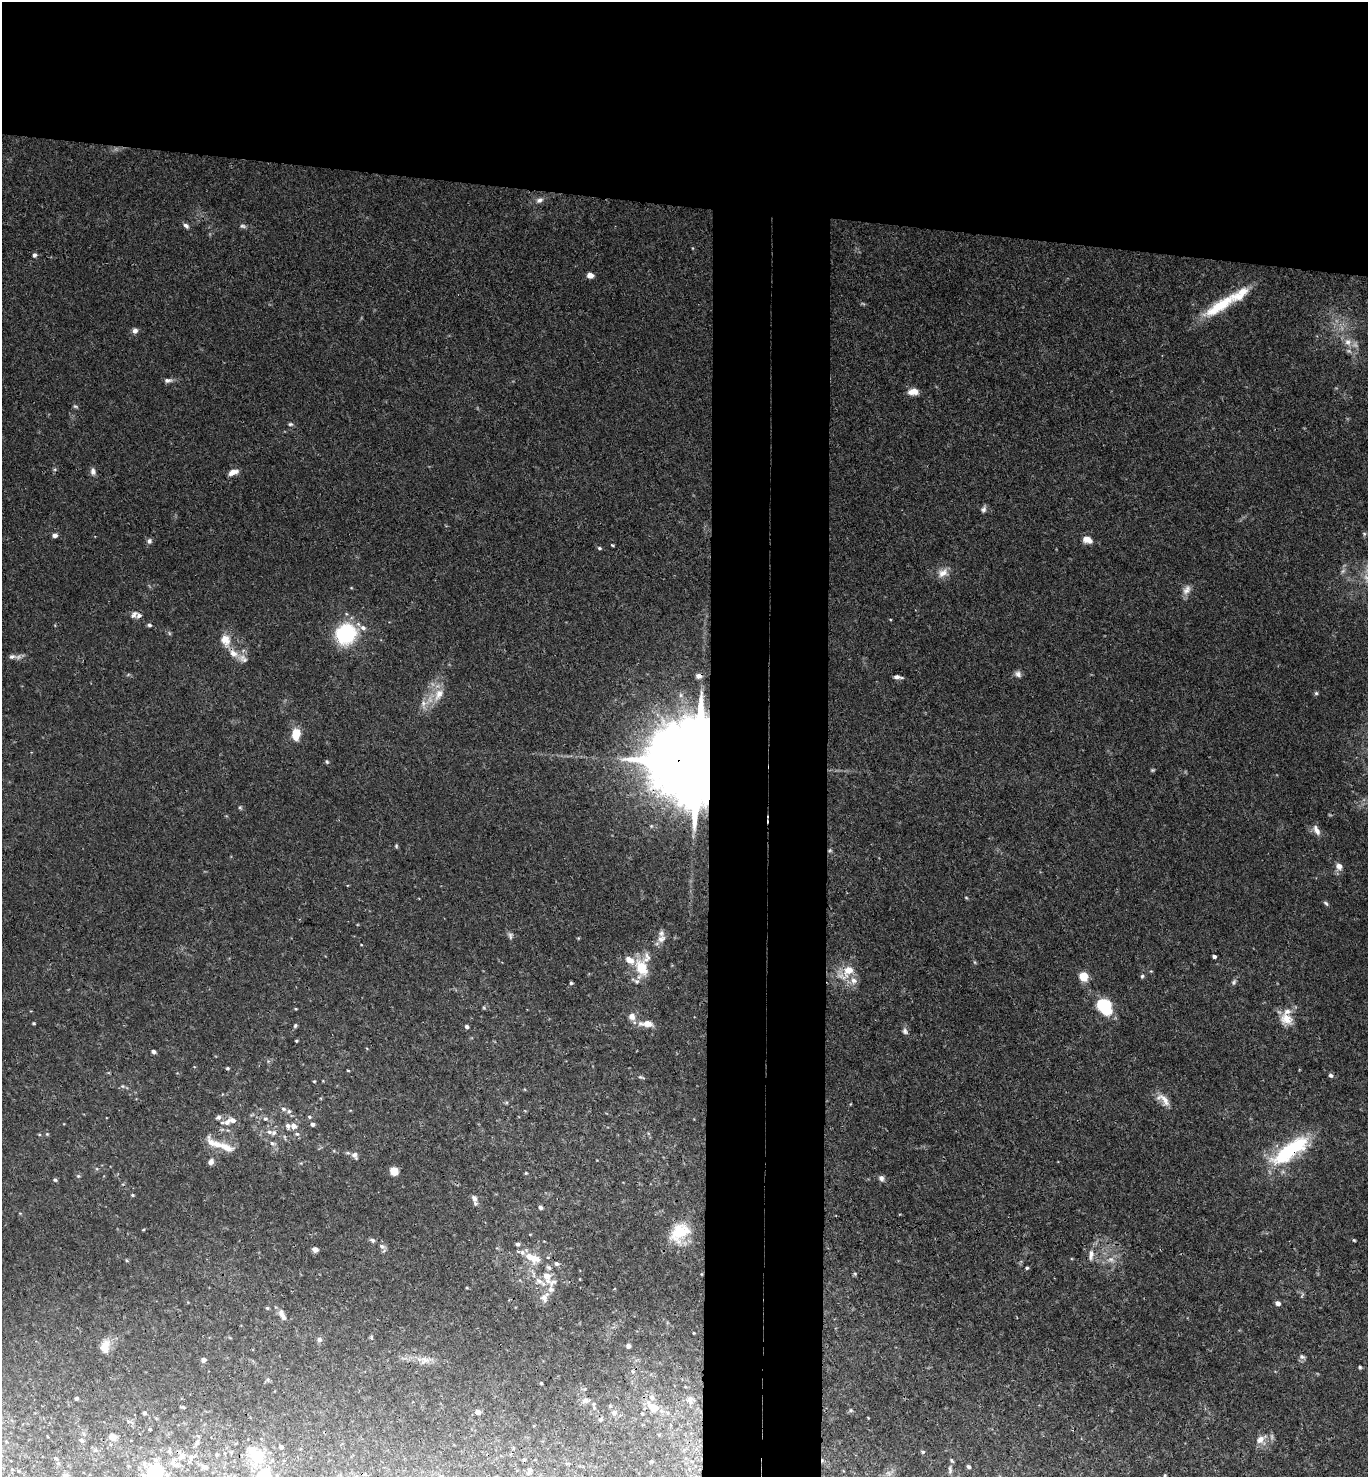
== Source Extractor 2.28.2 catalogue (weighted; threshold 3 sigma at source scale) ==
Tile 2 of 3 x 3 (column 2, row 1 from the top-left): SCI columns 1527-2892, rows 2961-4435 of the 4516 x 4442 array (HDU 1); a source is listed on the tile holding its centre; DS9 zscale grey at full resolution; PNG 1370 x 1479 px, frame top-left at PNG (2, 2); no overlay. Shown black and unused: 21% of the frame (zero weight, under 3 of 4 exposures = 6% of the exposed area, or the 3 px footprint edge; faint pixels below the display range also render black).
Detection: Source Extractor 2.28.2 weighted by HDU 2 'WHT'; one run over the whole footprint, this tile lists its part. Background 0.0367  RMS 0.0029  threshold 0.0132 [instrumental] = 3 sigma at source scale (4.5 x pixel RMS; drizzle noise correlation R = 1.50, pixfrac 1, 0.05/0.05 arcsec/px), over >= 5 px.
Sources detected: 196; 3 too faint to see at this stretch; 1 cosmic-ray / hot-pixel residue — not listed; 22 inside a brighter listed object's ellipse — not listed separately; the other 170 listed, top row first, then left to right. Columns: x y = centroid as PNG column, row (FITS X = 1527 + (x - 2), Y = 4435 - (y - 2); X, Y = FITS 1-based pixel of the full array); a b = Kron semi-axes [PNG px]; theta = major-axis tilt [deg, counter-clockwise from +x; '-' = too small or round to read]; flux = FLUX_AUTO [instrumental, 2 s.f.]
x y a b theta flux
539 200 10 6 29 1.2
186 226 8 6 -36 0.89
243 226 9 5 -8 0.73
34 255 5 5 - 0.79
590 275 6 5 - 2.5
1220 306 51 11 33 13
135 331 6 6 - 1.1
1348 342 10 10 - 2.5
168 380 11 6 7 1.1
913 392 11 7 5 3
75 406 7 4 -18 0.45
290 424 6 5 - 0.52
93 471 10 6 -89 1.2
233 472 12 6 19 2
983 509 9 6 68 0.89
1364 534 5 5 - 0.43
55 535 6 5 - 1
1087 540 11 7 -21 2.7
149 541 7 6 - 0.85
612 545 4 2 - 0.33
599 548 5 4 - 0.49
943 573 15 11 25 2.8
1187 590 14 8 59 1.9
134 614 11 7 51 1.3
149 625 6 4 -4 0.51
363 628 8 7 - 1.3
346 634 15 14 - 30
225 640 16 12 -75 3.9
12 656 11 7 7 1.2
243 659 15 9 -30 1.9
1018 674 9 7 -39 1.1
699 676 10 7 2 1.4
897 677 9 4 -6 1.1
1316 693 5 5 - 0.46
439 694 20 12 62 4.6
423 704 14 7 -89 2
296 734 11 8 85 5.8
327 762 5 4 - 0.41
695 762 27 19 -9 7700
1152 770 5 4 - 0.37
240 807 5 5 - 0.4
1316 830 14 7 -63 1.9
396 846 5 4 - 0.41
830 850 5 5 - 0.46
1339 866 9 8 - 1.7
966 897 5 3 - 0.28
1326 903 7 4 -45 0.55
510 936 9 6 89 0.85
578 938 4 4 - 0.27
661 939 12 9 31 1.9
361 945 4 3 - 0.2
1214 956 4 3 - 0.67
641 967 19 13 -79 8.9
848 970 15 11 47 5.1
1083 976 7 7 - 5.9
1142 976 6 5 - 0.52
1234 982 9 5 61 0.7
571 983 4 4 - 0.48
1104 1006 17 11 -50 17
484 1008 5 3 - 0.33
632 1016 11 9 -67 1.8
1286 1019 17 12 -31 4.6
34 1023 3 3 - 0.37
646 1024 18 8 -3 3.2
295 1026 6 4 59 0.47
467 1027 4 4 - 0.79
905 1031 9 7 -54 0.91
296 1041 3 3 - 0.31
153 1051 5 4 - 0.87
227 1068 4 4 - 0.36
348 1070 4 2 - 0.27
1331 1075 5 4 - 0.8
641 1077 10 4 -13 0.51
314 1081 4 4 - 0.31
122 1086 5 5 - 0.5
1163 1099 21 9 -40 3
283 1109 7 6 - 0.87
218 1117 8 7 - 0.99
309 1117 6 4 -23 0.43
265 1119 6 6 - 0.85
227 1122 11 8 56 2.2
312 1124 5 4 - 1
294 1126 6 6 - 1.8
269 1132 10 7 -16 1.5
47 1134 4 4 - 0.32
297 1134 7 5 -28 0.74
272 1143 8 5 -19 0.74
225 1147 26 10 -23 4.4
1290 1151 54 17 36 25
354 1155 9 7 -61 1.3
211 1162 7 6 - 1.3
394 1171 6 5 - 5.3
526 1173 4 3 - 0.3
78 1176 5 4 - 0.43
881 1178 8 7 - 1
55 1180 5 4 - 0.41
133 1195 4 3 - 0.36
474 1198 9 6 -66 1.6
541 1207 5 4 - 0.77
143 1230 5 3 - 0.26
680 1232 26 19 45 11
372 1240 6 5 - 0.77
1354 1240 4 3 - 0.32
382 1246 9 7 -23 1.1
315 1249 6 5 - 1.4
1091 1255 15 8 83 2.1
529 1257 27 10 -25 6.1
126 1260 5 3 - 0.31
1111 1260 11 7 -11 2
556 1264 6 5 - 0.88
1027 1268 4 4 - 0.42
855 1274 5 4 - 0.4
547 1276 11 8 -71 4
580 1279 4 2 - 0.19
539 1281 14 7 -38 2.6
467 1288 4 3 - 0.29
1302 1295 8 3 58 0.39
544 1297 16 11 72 2.9
1278 1303 5 4 - 1.3
267 1308 5 4 - 0.35
282 1315 16 7 -65 2
694 1333 4 3 - 0.24
372 1337 6 3 72 0.35
319 1339 6 6 - 0.89
105 1346 19 12 79 3.5
628 1346 4 3 - 0.82
1302 1357 8 6 -28 0.9
204 1360 6 6 - 0.92
425 1360 15 10 28 2.4
1360 1367 5 4 - 0.4
541 1383 3 3 - 0.32
76 1398 3 3 - 0.61
690 1400 13 13 - 3
585 1401 12 7 8 1.3
610 1406 4 4 - 0.35
183 1407 5 2 - 0.41
653 1407 14 9 -40 3.9
851 1410 6 5 - 0.47
478 1412 6 5 - 1.4
144 1413 5 4 - 0.35
614 1413 8 7 - 0.97
642 1413 3 3 - 0.32
868 1418 3 2 - 0.24
601 1420 5 5 - 0.56
128 1421 5 5 - 0.47
150 1429 3 2 - 0.34
112 1437 5 4 - 4.2
1260 1439 16 9 36 2.6
81 1440 5 4 - 0.6
197 1443 9 5 53 0.74
281 1447 4 4 - 0.68
169 1451 9 4 81 0.51
923 1452 5 4 - 0.52
216 1454 4 4 - 0.41
182 1455 10 9 - 1.7
256 1455 12 9 -51 13
56 1458 4 4 - 0.4
174 1460 12 7 60 1.7
524 1460 5 3 - 0.31
651 1461 4 3 - 0.37
692 1461 6 4 17 0.4
144 1463 7 5 -23 0.68
205 1466 9 6 -31 0.88
968 1467 4 4 - 0.67
529 1470 8 7 - 0.88
950 1470 11 5 -86 0.9
155 1474 17 13 87 18
265 1474 20 15 70 9.5
1165 1475 4 3 - 0.32
65 1476 6 5 - 0.98
Overlapping masked pixels (flux is a lower limit): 4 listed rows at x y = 699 676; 695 762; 1290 1151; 680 1232
Isophote crosses this tile's border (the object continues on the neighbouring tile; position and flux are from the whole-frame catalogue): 3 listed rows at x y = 155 1474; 265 1474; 65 1476